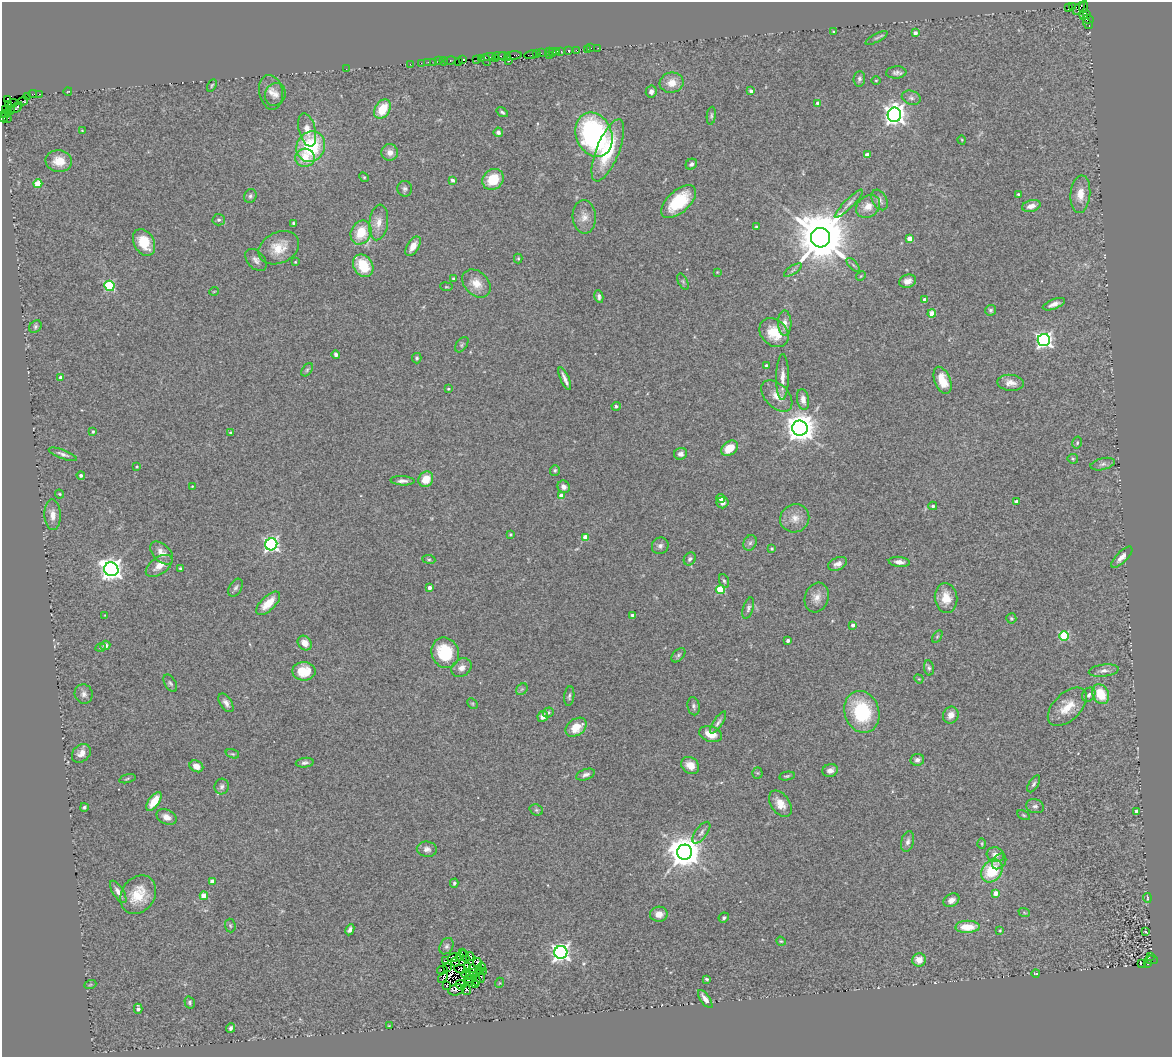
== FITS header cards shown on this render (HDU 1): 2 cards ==
NAXIS1  =                 1170
NAXIS2  =                 1055

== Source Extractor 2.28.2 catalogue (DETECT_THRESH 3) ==
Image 1170 x 1055 px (HDU 1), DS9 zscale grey, 1 PNG px = 1 image px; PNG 1174 x 1059 px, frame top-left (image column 1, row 1055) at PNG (2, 2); each listed source drawn as its Kron ellipse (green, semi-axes under 4 px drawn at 4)
Background 0.416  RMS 0.071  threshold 0.214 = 3 sigma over >= 5 px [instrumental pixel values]
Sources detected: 322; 4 with non-positive FLUX_AUTO (blend fragments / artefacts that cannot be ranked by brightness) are neither listed nor drawn; the other 318 listed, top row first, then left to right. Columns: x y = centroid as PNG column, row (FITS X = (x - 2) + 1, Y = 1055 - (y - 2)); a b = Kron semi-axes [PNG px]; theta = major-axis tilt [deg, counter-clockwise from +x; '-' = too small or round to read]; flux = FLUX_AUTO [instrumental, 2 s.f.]
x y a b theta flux
1068 7 3 3 - 55
1072 7 3 2 - 5
1083 7 6 2 76 73
1079 8 7 4 50 170
1087 14 3 3 - 75
1083 16 2 2 - 65
1088 19 6 2 -4 12
1088 24 5 3 - 31
833 32 3 2 - 5.2
915 33 4 3 - 23
877 38 12 4 28 10
591 48 2 2 - 8.2
598 48 2 2 - 3.9
587 49 2 2 - 36
568 50 3 3 - 19
557 51 3 2 - 29
561 51 2 2 - 12
577 51 4 2 - 22
549 52 2 2 - 45
553 52 4 3 - 63
536 53 3 2 - 92
541 53 2 2 - 37
531 55 6 3 7 140
499 56 7 2 3 130
504 56 6 2 -21 160
513 56 9 4 6 130
549 56 3 2 - 7.8
490 57 6 3 2 51
481 58 3 2 - 57
496 58 3 2 - 120
462 59 3 2 - 42
450 60 6 3 12 49
477 60 3 3 - 100
486 60 6 2 -65 22
438 61 3 2 - 33
444 61 4 3 - 22
509 61 2 2 - 3.6
428 62 2 2 - 9.5
434 62 2 2 - 34
458 62 3 2 - 22
421 63 2 2 - 21
410 64 3 2 - 11
346 69 2 2 - 22
896 72 10 6 5 17
859 79 8 5 84 12
876 80 4 3 - 4.4
672 83 12 10 9 62
212 85 6 3 63 6.8
68 91 4 2 - 3.1
651 91 6 5 - 20
751 91 4 4 - 19
271 92 17 11 -80 44
33 94 4 2 - 52
39 94 2 2 - 11
275 94 11 10 - 31
28 96 2 2 - 14
911 98 9 7 -20 17
7 100 3 3 - 610
23 101 5 3 - 22
13 103 4 3 - 90
818 103 4 4 - 48
8 104 3 3 - 350
17 107 7 3 42 320
6 109 3 3 - 69
10 109 6 3 -83 170
382 109 10 7 59 130
502 112 6 4 -35 8.2
6 114 5 3 - 45
894 115 7 7 - 3500
711 116 9 4 84 9.3
4 118 4 3 - 180
8 118 3 2 - 28
82 130 4 2 - 3.4
307 130 17 8 -76 59
498 132 4 4 - 14
594 135 23 17 -68 950
962 140 5 3 - 3.9
311 146 16 14 63 350
608 150 33 11 68 260
390 152 8 8 - 34
867 155 4 4 - 38
305 158 9 9 - 85
59 161 13 11 -5 79
691 164 6 5 - 12
364 177 5 4 - 6
493 179 11 9 44 140
453 180 4 3 - 9.8
38 184 4 4 - 140
405 189 8 7 - 14
1018 194 3 3 - 6.2
1080 194 19 10 84 64
250 196 7 6 - 12
879 200 11 7 -60 22
679 202 21 11 42 190
849 204 19 4 45 22
868 206 13 10 36 53
1031 206 9 5 15 35
584 217 16 11 -87 47
219 220 6 6 - 11
379 222 18 9 82 49
293 223 3 3 - 6.6
756 227 4 3 - 6.6
361 233 12 10 65 130
820 238 10 9 - 36000
910 239 4 4 - 68
144 242 14 10 -61 100
413 246 11 6 58 46
279 248 21 15 26 93
518 258 5 4 - 5.4
256 260 13 8 -48 23
295 262 3 2 - 3.6
853 265 8 3 -45 8.7
363 266 12 9 -57 150
793 270 10 4 34 12
717 272 3 3 - 3.2
861 276 5 4 - 5.2
453 278 3 2 - 5.4
908 281 8 6 17 29
683 282 9 4 -63 10
476 283 16 12 -44 65
109 286 5 5 - 420
446 287 6 3 -8 4.6
214 291 5 3 - 3.6
599 296 6 4 -79 13
925 300 4 4 - 39
1054 304 11 5 21 29
990 310 5 5 - 9.7
932 313 4 4 - 82
785 323 12 6 -89 34
35 327 7 5 48 9.5
774 333 16 12 -43 120
1044 340 6 6 - 1600
462 345 9 5 54 9.6
336 354 4 4 - 14
417 358 5 5 - 8.7
766 366 4 4 - 15
307 370 7 5 54 9
61 377 4 3 - 31
782 377 23 6 89 45
565 379 12 3 -66 22
942 380 14 8 -69 74
1010 383 13 8 -5 39
448 389 4 3 - 6.2
777 396 19 11 -46 60
803 399 10 6 -81 35
616 406 4 3 - 12
800 428 8 7 - 7500
93 431 3 3 - 6.9
230 433 3 3 - 6.7
1077 443 6 4 76 7.6
729 448 9 6 36 78
63 454 15 4 -20 17
681 454 6 6 - 18
1073 459 5 5 - 6.4
1103 464 12 6 13 18
137 467 4 3 - 4.2
555 470 5 5 - 7.4
81 475 4 4 - 15
426 479 8 7 - 80
402 481 12 4 -3 21
192 486 3 2 - 3.1
564 487 6 6 - 25
60 494 5 3 - 5.4
561 496 4 4 - 56
721 498 4 4 - 28
1017 501 4 3 - 19
722 502 6 5 - 21
933 506 4 4 - 9.9
53 515 15 8 -88 40
795 518 15 14 - 54
510 534 4 4 - 7.5
585 537 4 4 - 70
750 543 8 6 62 15
271 544 6 6 - 1300
660 546 9 8 - 17
772 549 3 3 - 7.1
162 553 14 8 -45 45
1122 557 14 5 45 32
429 559 6 3 -7 6
690 559 7 5 55 12
899 562 10 5 -5 25
838 564 10 6 23 23
159 566 15 8 34 50
180 568 3 2 - 5.8
111 569 7 7 - 3600
724 581 7 4 -68 9.3
236 588 10 6 59 14
430 588 4 3 - 26
720 590 5 4 - 190
817 598 15 11 73 43
946 598 15 11 -83 75
268 603 15 7 44 83
748 608 11 5 73 14
105 615 3 3 - 2.7
632 615 3 3 - 13
1011 618 5 5 - 5.7
853 625 3 3 - 17
1064 636 5 4 - 280
937 637 7 4 58 6.5
788 640 3 3 - 16
305 643 8 6 -51 43
105 645 5 4 - 28
100 648 5 3 - 3.9
445 653 15 13 -67 230
678 655 8 5 46 11
461 668 11 8 39 29
929 668 7 5 -80 10
304 671 11 9 -1 100
1104 671 15 6 6 29
919 679 5 4 - 4.4
170 683 10 5 -59 12
522 689 6 5 - 11
84 694 10 9 - 23
1101 694 10 8 -64 120
1089 695 8 6 55 16
569 696 10 5 83 12
226 703 10 5 -57 23
472 704 6 3 -45 5.1
694 706 9 6 -81 13
1067 707 24 13 44 100
548 712 5 5 - 9.8
862 712 21 17 -72 330
951 715 8 7 - 42
543 716 5 5 - 28
718 722 13 4 56 15
576 727 11 8 36 86
711 734 12 7 -17 66
81 753 10 8 42 34
232 754 7 4 -19 7.1
917 760 7 6 - 20
305 763 9 5 8 14
690 765 9 8 - 50
196 766 7 5 -28 39
830 770 8 6 17 23
757 773 5 5 - 5.6
586 775 10 5 19 18
787 776 8 3 11 7.2
127 779 8 3 15 5.6
1034 784 9 5 58 12
222 787 8 7 - 17
154 802 11 5 54 88
780 804 14 9 -55 59
1035 806 9 6 -13 17
84 807 4 3 - 8.4
536 810 7 5 -20 10
1137 811 4 3 - 27
1023 815 7 4 -27 6
166 817 10 7 -25 30
701 833 13 6 53 18
908 842 10 6 75 20
982 844 5 3 - 4.4
427 849 10 7 -5 22
685 852 7 7 - 10000
995 855 9 7 -17 32
999 861 8 6 52 19
992 871 12 9 52 200
212 881 4 4 - 30
454 883 4 3 - 8.3
118 892 13 5 -57 29
995 893 4 4 - 54
138 895 20 16 56 120
204 896 4 4 - 89
1147 898 5 2 - 4.1
951 900 8 6 31 27
1024 912 6 3 -21 5.1
659 914 9 7 6 38
724 918 5 4 - 7.9
230 925 7 5 -87 8.8
967 927 12 6 1 100
350 930 6 4 65 15
1000 930 4 3 - 4.5
1145 932 3 2 - 4
781 941 5 4 - 5.4
447 946 9 6 58 15
561 952 6 6 - 2200
462 953 4 3 - 7.2
459 956 4 3 - 9.3
465 956 6 2 -68 0.053
1151 956 3 2 - 74
470 957 4 3 - 28
453 958 5 4 - 2.6
919 960 7 6 - 53
1151 960 6 2 -2 84
445 961 4 2 - 5.8
455 962 4 2 - 5.2
477 963 5 3 - 13
1141 964 3 3 - 150
1148 964 3 3 - 430
467 966 2 2 - 5.6
448 967 2 2 - 4.3
481 967 4 2 - 1.9
460 969 6 3 -12 1.6
473 969 4 2 - 9.5
442 970 5 3 - 5.7
480 971 2 2 - 2.3
483 971 2 2 - 4.5
474 972 3 2 - 5.4
1036 973 4 2 - 3.8
466 974 4 2 - 7.2
470 976 3 2 - 8.2
443 977 6 4 60 11
481 977 6 3 78 11
470 979 5 2 - 7.7
707 979 4 3 - 6.7
476 980 5 2 - 0.69
469 982 3 3 - 3.9
499 983 5 3 - 3.9
90 985 6 3 19 5.1
461 985 5 4 - 3.7
475 985 4 2 - 4.7
446 986 2 2 - 2.9
466 989 6 2 -73 10
456 990 8 5 15 22
705 999 11 4 -54 30
190 1003 6 5 - 9.3
138 1009 5 3 - 21
389 1026 4 3 - 4.8
231 1028 5 4 - 10
At the frame edge (FLAGS 8, measured only in part): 1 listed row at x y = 4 118
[4 non-positive-flux detections neither listed nor drawn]